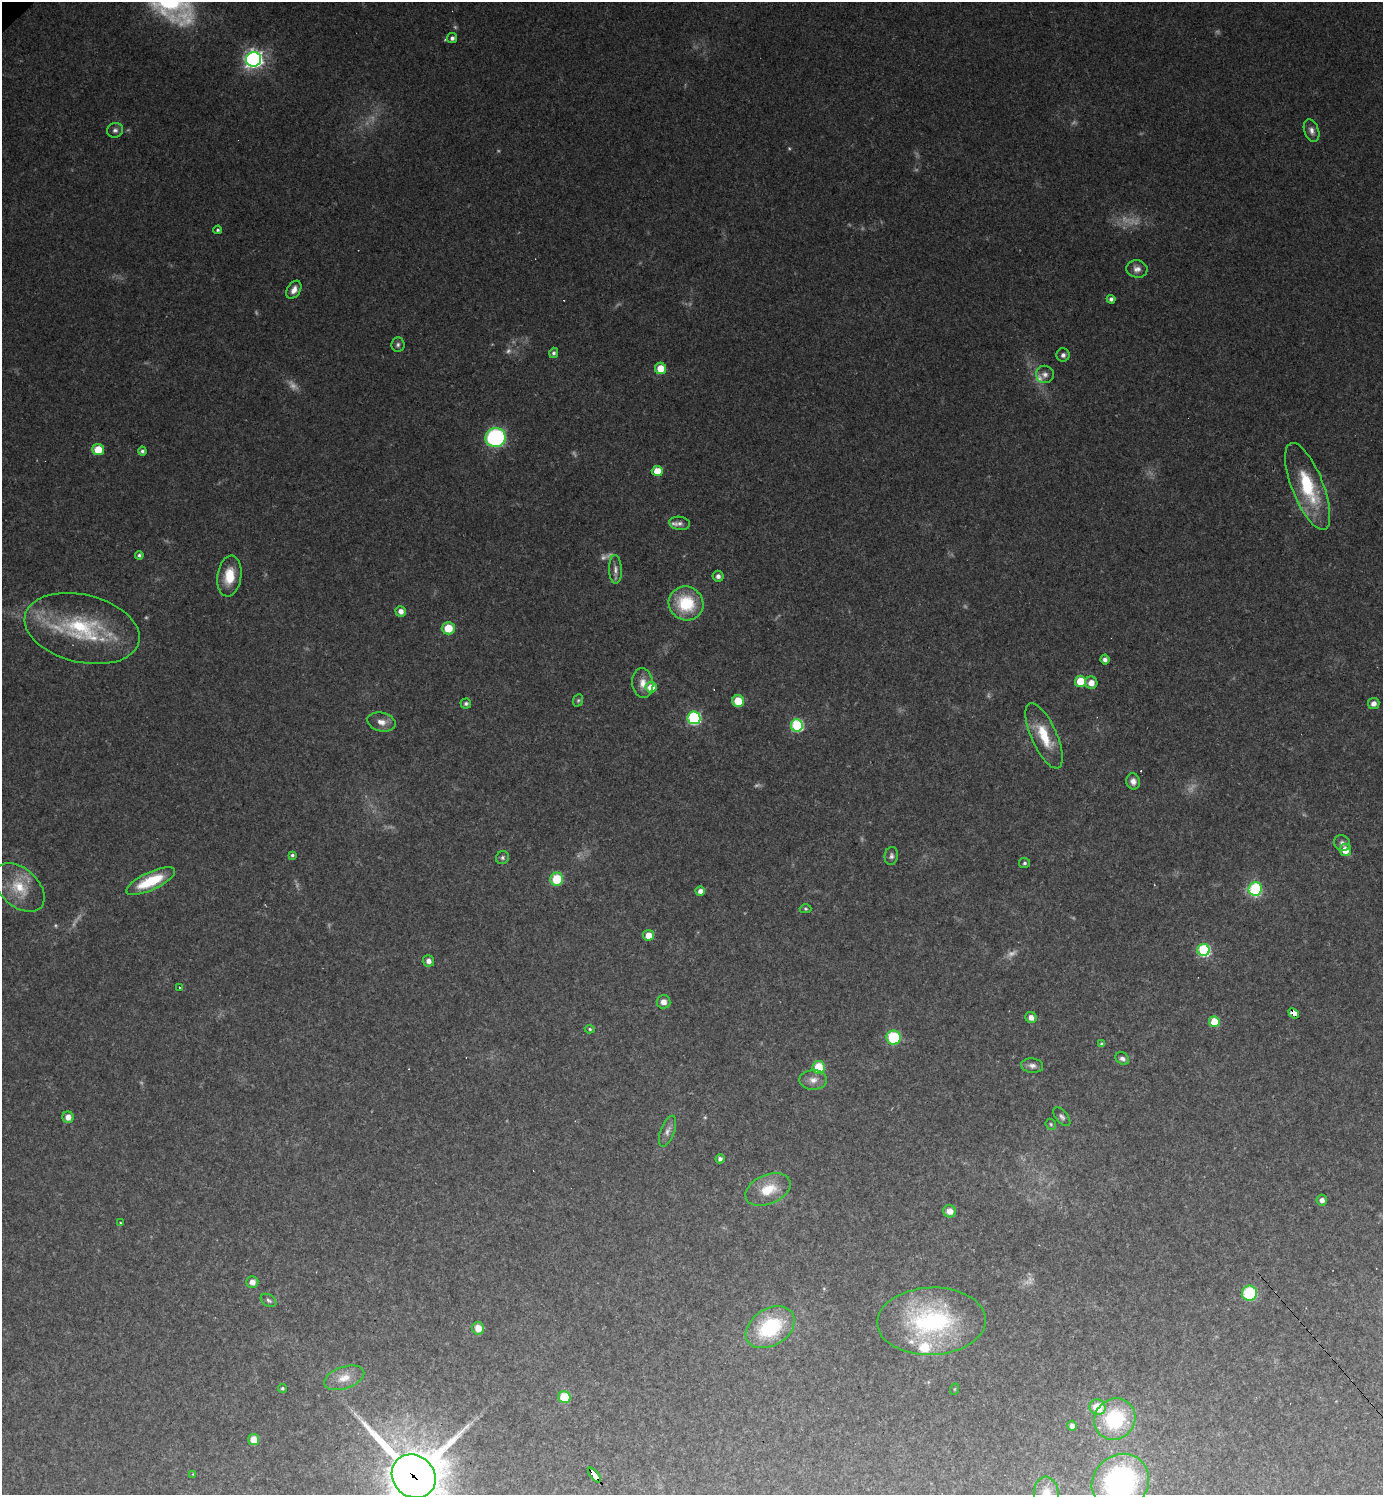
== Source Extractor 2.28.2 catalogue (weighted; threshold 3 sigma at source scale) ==
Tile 6 of 4 x 4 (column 2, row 2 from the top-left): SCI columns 1535-2915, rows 2988-4480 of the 5973 x 5974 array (HDU 1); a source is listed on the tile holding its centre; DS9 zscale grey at full resolution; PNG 1385 x 1497 px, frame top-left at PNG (2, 2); each listed source drawn as its Kron ellipse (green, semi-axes under 4 px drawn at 4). Shown black and unused: <1% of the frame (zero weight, under 2 of 3 exposures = <1% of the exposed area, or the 3 px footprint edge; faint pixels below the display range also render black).
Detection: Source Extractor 2.28.2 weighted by HDU 2 'WHT'; one run over the whole footprint, this tile lists its part. Background 0.151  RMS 0.01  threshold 0.0459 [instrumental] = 3 sigma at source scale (4.5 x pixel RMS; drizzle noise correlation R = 1.50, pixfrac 1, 0.05/0.05 arcsec/px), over >= 5 px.
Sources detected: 122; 23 too faint to see at this stretch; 1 cosmic-ray / hot-pixel residue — neither listed nor drawn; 2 inside a brighter listed object's ellipse — not listed separately; the other 96 listed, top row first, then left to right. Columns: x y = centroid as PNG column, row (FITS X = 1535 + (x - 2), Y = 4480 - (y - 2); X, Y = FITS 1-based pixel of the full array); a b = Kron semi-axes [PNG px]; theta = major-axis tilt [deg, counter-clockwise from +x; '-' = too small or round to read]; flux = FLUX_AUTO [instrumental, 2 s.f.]
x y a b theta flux
452 38 5 5 - 3.4
254 59 7 7 - 490
115 130 8 7 - 3.6
1311 131 11 7 -69 5.2
218 230 4 4 - 1.7
1137 269 10 8 -8 6
294 290 10 6 58 6.8
1111 299 4 4 - 3.3
398 345 7 6 - 2.9
554 353 5 4 - 2.7
1063 355 6 6 - 3.7
661 368 6 5 - 18
1045 374 9 8 - 4.6
496 437 10 9 - 160
98 450 6 5 - 21
142 451 4 4 - 3
657 471 5 5 - 17
1308 486 46 15 -68 67
680 523 10 6 -9 3.8
139 555 4 4 - 2.3
615 569 14 6 -88 5.4
229 576 20 12 82 24
718 576 5 5 - 3.9
686 603 18 16 -33 52
401 611 5 5 - 5.9
448 628 6 6 - 22
82 629 59 34 -14 110
1105 660 5 4 - 4.1
1080 681 5 5 - 27
643 683 15 10 -83 10
1091 683 6 6 - 9.4
651 687 6 5 - 16
578 700 6 5 - 1.7
738 701 6 6 - 24
1374 703 6 5 - 5.9
466 704 5 5 - 2.2
694 718 6 6 - 150
381 722 14 9 -12 8.9
797 725 6 6 - 110
1044 736 35 12 -66 32
1133 781 8 7 - 5.9
1342 843 8 7 - 3.8
1345 850 6 6 - 13
292 855 3 3 - 2.2
891 856 9 6 82 3.4
503 858 7 6 - 2.5
1024 863 5 5 - 2.1
557 879 6 6 - 36
151 881 26 9 25 42
19 887 30 19 -42 32
1255 889 7 6 - 100
700 891 4 4 - 5.9
806 909 6 4 -1 1.5
648 935 5 5 - 12
1204 950 6 6 - 110
428 961 6 5 - 5.5
180 987 3 2 - 1.3
663 1002 7 6 - 7.3
1294 1013 6 4 -41 190
1031 1017 6 5 - 5.7
1214 1022 5 5 - 35
590 1029 5 4 - 1.5
894 1038 7 7 - 60
1102 1044 4 4 - 2.1
1122 1058 7 5 -34 4.2
1032 1066 11 7 -8 4.7
819 1067 6 6 - 30
813 1080 14 9 2 8.3
68 1117 6 5 - 7.6
1062 1117 11 6 -51 3.3
1051 1124 6 5 - 1.6
667 1131 16 7 69 5.8
720 1159 4 4 - 3.3
768 1189 24 14 22 28
1322 1200 5 5 - 4.5
950 1211 6 6 - 7.8
120 1222 4 2 - 0.79
252 1282 6 6 - 6.4
1249 1293 7 7 - 62
269 1300 8 6 -33 2.5
931 1321 54 34 2 160
770 1327 26 18 32 80
478 1328 6 6 - 12
344 1378 21 11 19 14
282 1388 4 4 - 1.6
955 1389 6 3 71 1.1
564 1397 6 6 - 33
1097 1407 8 7 - 25
1115 1419 21 20 - 67
1072 1426 5 4 - 4.2
254 1439 5 5 - 13
193 1474 4 4 - 0.84
594 1475 9 4 -51 150
414 1476 23 20 -43 6100
1120 1482 30 27 44 170
1046 1493 16 12 -84 17
Overlapping masked pixels (flux is a lower limit): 3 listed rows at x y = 1294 1013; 594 1475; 414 1476
Isophote crosses this tile's border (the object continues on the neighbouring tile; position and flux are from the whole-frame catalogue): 3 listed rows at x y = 414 1476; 1120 1482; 1046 1493